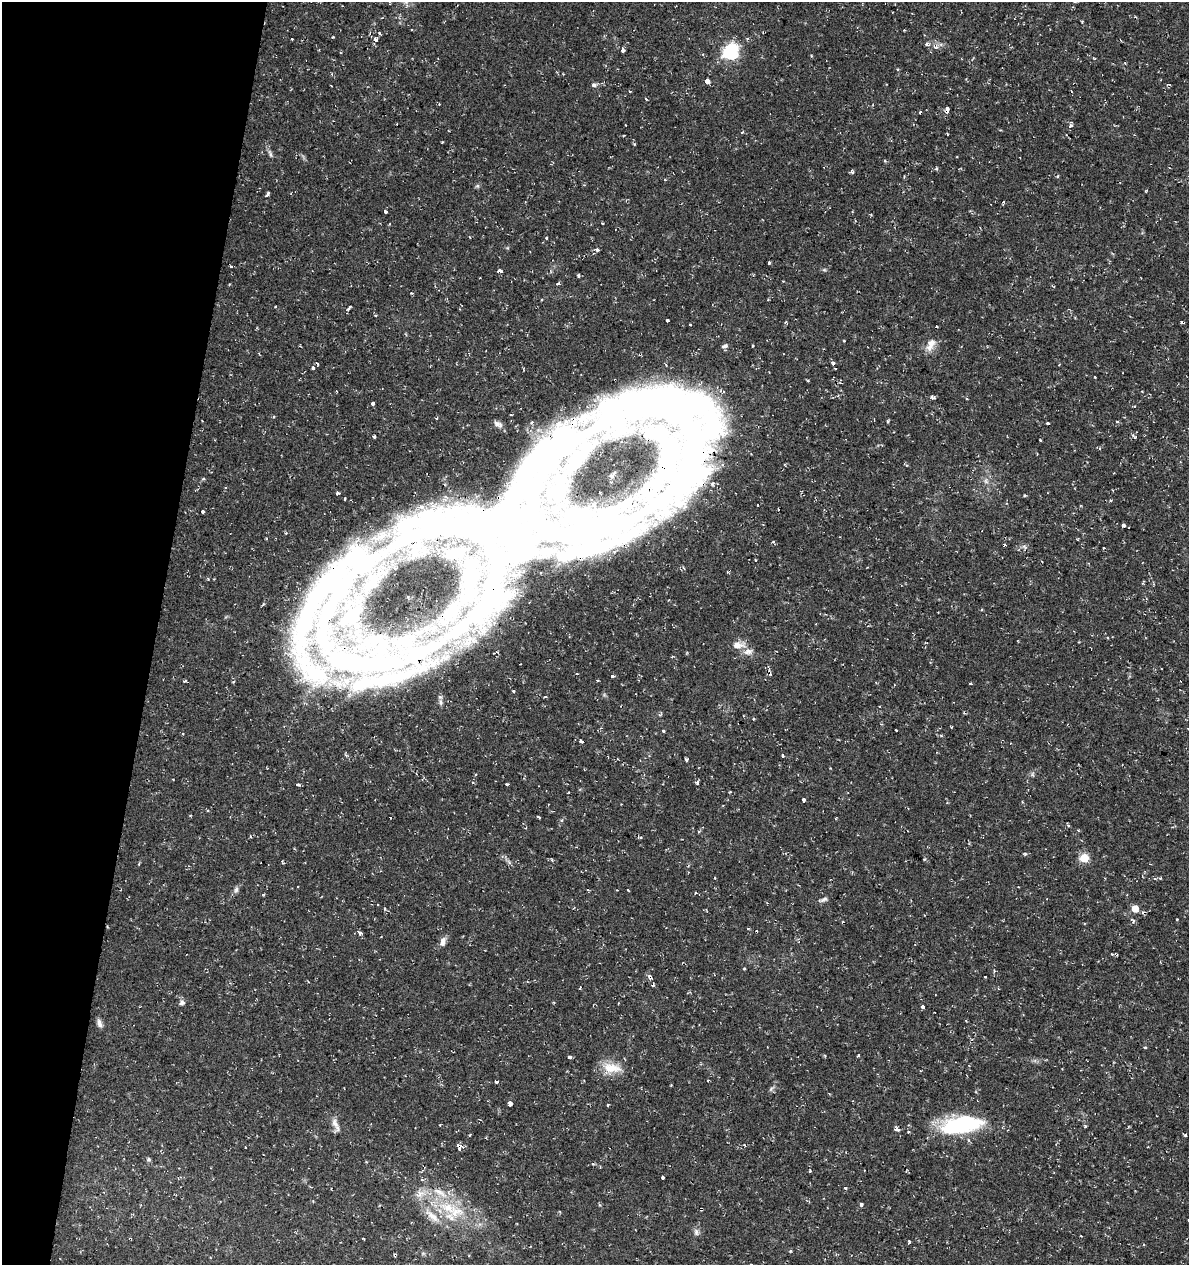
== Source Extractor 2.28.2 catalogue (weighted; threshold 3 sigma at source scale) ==
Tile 9 of 4 x 4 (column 1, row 3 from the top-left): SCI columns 281-1467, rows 1264-2526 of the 5249 x 5063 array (HDU 1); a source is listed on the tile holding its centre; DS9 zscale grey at full resolution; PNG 1191 x 1267 px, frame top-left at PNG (2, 2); no overlay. Shown black and unused: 13% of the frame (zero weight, under 2 of 3 exposures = <1% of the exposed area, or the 3 px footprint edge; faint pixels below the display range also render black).
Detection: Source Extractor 2.28.2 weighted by HDU 2 'WHT'; one run over the whole footprint, this tile lists its part. Background 0.0333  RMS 0.0042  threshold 0.0187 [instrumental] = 3 sigma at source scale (4.5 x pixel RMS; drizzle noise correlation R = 1.50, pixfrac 1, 0.0396/0.0396 arcsec/px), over >= 5 px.
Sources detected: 174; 21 cosmic-ray / hot-pixel residue — not listed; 7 inside a brighter listed object's ellipse — not listed separately; the other 146 listed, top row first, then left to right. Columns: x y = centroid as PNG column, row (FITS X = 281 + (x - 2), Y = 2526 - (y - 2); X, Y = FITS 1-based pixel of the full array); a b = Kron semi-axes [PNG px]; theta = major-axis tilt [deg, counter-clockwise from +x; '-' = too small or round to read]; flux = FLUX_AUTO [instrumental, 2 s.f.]
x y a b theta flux
904 30 3 2 - 0.42
763 32 3 2 - 0.35
292 39 3 3 - 0.41
375 39 4 3 - 5.6
926 44 5 4 - 1
623 50 6 4 89 1.1
731 52 7 6 - 97
707 81 4 3 - 18
594 85 6 5 - 1.3
630 92 3 2 - 0.8
646 99 3 2 - 0.4
439 104 3 3 - 0.33
947 109 5 3 - 3.6
625 125 3 2 - 0.28
1070 125 4 3 - 2.6
742 132 4 3 - 0.57
270 154 12 4 -73 1.2
852 172 5 4 - 0.86
268 194 7 4 56 0.93
1003 202 4 3 - 0.61
385 211 3 3 - 3.7
602 223 3 3 - 0.67
547 238 3 3 - 1.3
597 250 4 3 - 1.5
769 263 3 3 - 2.1
500 271 4 3 - 10
558 284 4 4 - 0.71
276 307 3 3 - 0.92
349 308 8 3 46 1.1
667 320 4 3 - 1.7
690 324 3 3 - 0.93
937 327 3 3 - 1.6
844 341 4 2 - 0.29
931 345 20 10 61 3.9
725 346 8 5 18 1.1
640 354 3 3 - 0.92
833 363 4 3 - 1.6
317 364 3 2 - 0.76
313 368 3 3 - 4.8
1095 377 3 3 - 1.1
932 398 6 4 -22 0.92
373 403 3 3 - 3.5
653 406 142 51 7 230
511 415 3 2 - 0.55
273 417 4 3 - 0.38
436 418 4 3 - 0.53
202 421 2 2 - 0.28
1117 421 3 3 - 1.3
498 424 13 7 -28 2
374 436 4 3 - 1.1
685 467 164 55 53 240
203 478 4 3 - 0.68
986 482 7 4 -19 0.9
1024 495 3 3 - 0.6
203 512 3 3 - 1.3
1123 526 3 3 - 12
478 528 272 47 -3 300
1103 548 3 2 - 0.45
756 560 3 3 - 0.93
487 594 118 50 58 150
322 604 137 62 58 210
738 645 18 9 1 3.9
369 661 144 54 6 220
612 676 3 3 - 1
970 683 3 3 - 0.65
513 691 3 3 - 0.49
753 719 4 3 - 0.39
952 727 3 2 - 0.4
1188 729 3 2 - 0.39
896 730 3 3 - 3.9
663 731 3 3 - 1.1
581 741 4 3 - 2.5
783 755 3 3 - 1.9
686 759 3 3 - 0.82
1032 774 7 4 -90 0.7
173 779 3 2 - 0.36
473 782 4 3 - 0.47
697 782 4 4 - 0.94
298 784 4 3 - 5.5
507 784 4 3 - 1
804 800 4 3 - 3.5
539 817 4 2 - 0.52
836 819 4 2 - 0.4
640 837 5 3 - 1.1
1025 854 5 3 - 0.52
1084 858 5 5 - 18
552 859 5 2 - 0.39
715 878 3 3 - 0.69
1155 879 5 3 - 0.47
1018 887 3 2 - 0.37
236 890 10 5 84 1.2
617 890 2 2 - 0.27
628 890 3 2 - 0.4
824 899 9 6 29 1.2
378 904 3 2 - 0.46
384 908 3 3 - 0.79
1135 909 5 5 - 7.5
1177 919 3 2 - 0.28
1133 920 8 4 -52 0.77
359 933 3 3 - 12
443 942 12 7 70 2.2
1112 954 3 3 - 0.73
1116 955 3 3 - 0.52
744 969 4 3 - 0.34
650 977 6 5 - 1.6
985 977 3 2 - 0.52
653 986 5 3 - 0.62
580 988 4 2 - 0.68
182 1003 7 6 - 1.2
923 1007 4 3 - 7.3
99 1023 11 6 -69 1.8
1145 1048 4 3 - 0.49
858 1055 3 3 - 0.36
570 1057 3 3 - 7
611 1068 26 14 -5 8.2
497 1082 3 3 - 1.4
671 1085 3 3 - 0.44
771 1089 8 4 53 0.77
510 1103 3 3 - 17
608 1105 3 2 - 0.72
962 1124 46 18 9 39
335 1125 21 7 -67 2.8
1085 1126 3 3 - 0.59
897 1129 7 4 -11 1.2
908 1132 3 3 - 0.76
1185 1135 4 3 - 0.57
744 1145 4 3 - 0.58
245 1147 2 2 - 0.28
460 1147 6 5 - 8.5
149 1159 6 5 - 0.69
809 1171 4 3 - 0.48
663 1177 3 3 - 0.96
422 1180 3 3 - 1.3
845 1187 3 3 - 4
420 1194 14 11 33 4.2
176 1195 3 2 - 0.37
862 1204 4 3 - 1.3
448 1208 30 14 -20 16
701 1209 4 3 - 1.2
432 1216 29 9 -41 6.4
696 1232 10 7 -84 1.5
363 1238 3 3 - 0.58
909 1242 4 3 - 1
1144 1244 3 3 - 0.64
790 1251 5 3 - 0.41
395 1255 5 3 - 0.59
Overlapping masked pixels (flux is a lower limit): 12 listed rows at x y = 947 109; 640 354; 653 406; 685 467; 478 528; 487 594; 322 604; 369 661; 650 977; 460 1147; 701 1209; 395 1255
Isophote crosses this tile's border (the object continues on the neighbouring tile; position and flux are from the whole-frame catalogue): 1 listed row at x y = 1188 729
Unlisted compact peaks at least as high as the median listed source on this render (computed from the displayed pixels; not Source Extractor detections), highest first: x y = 634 144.